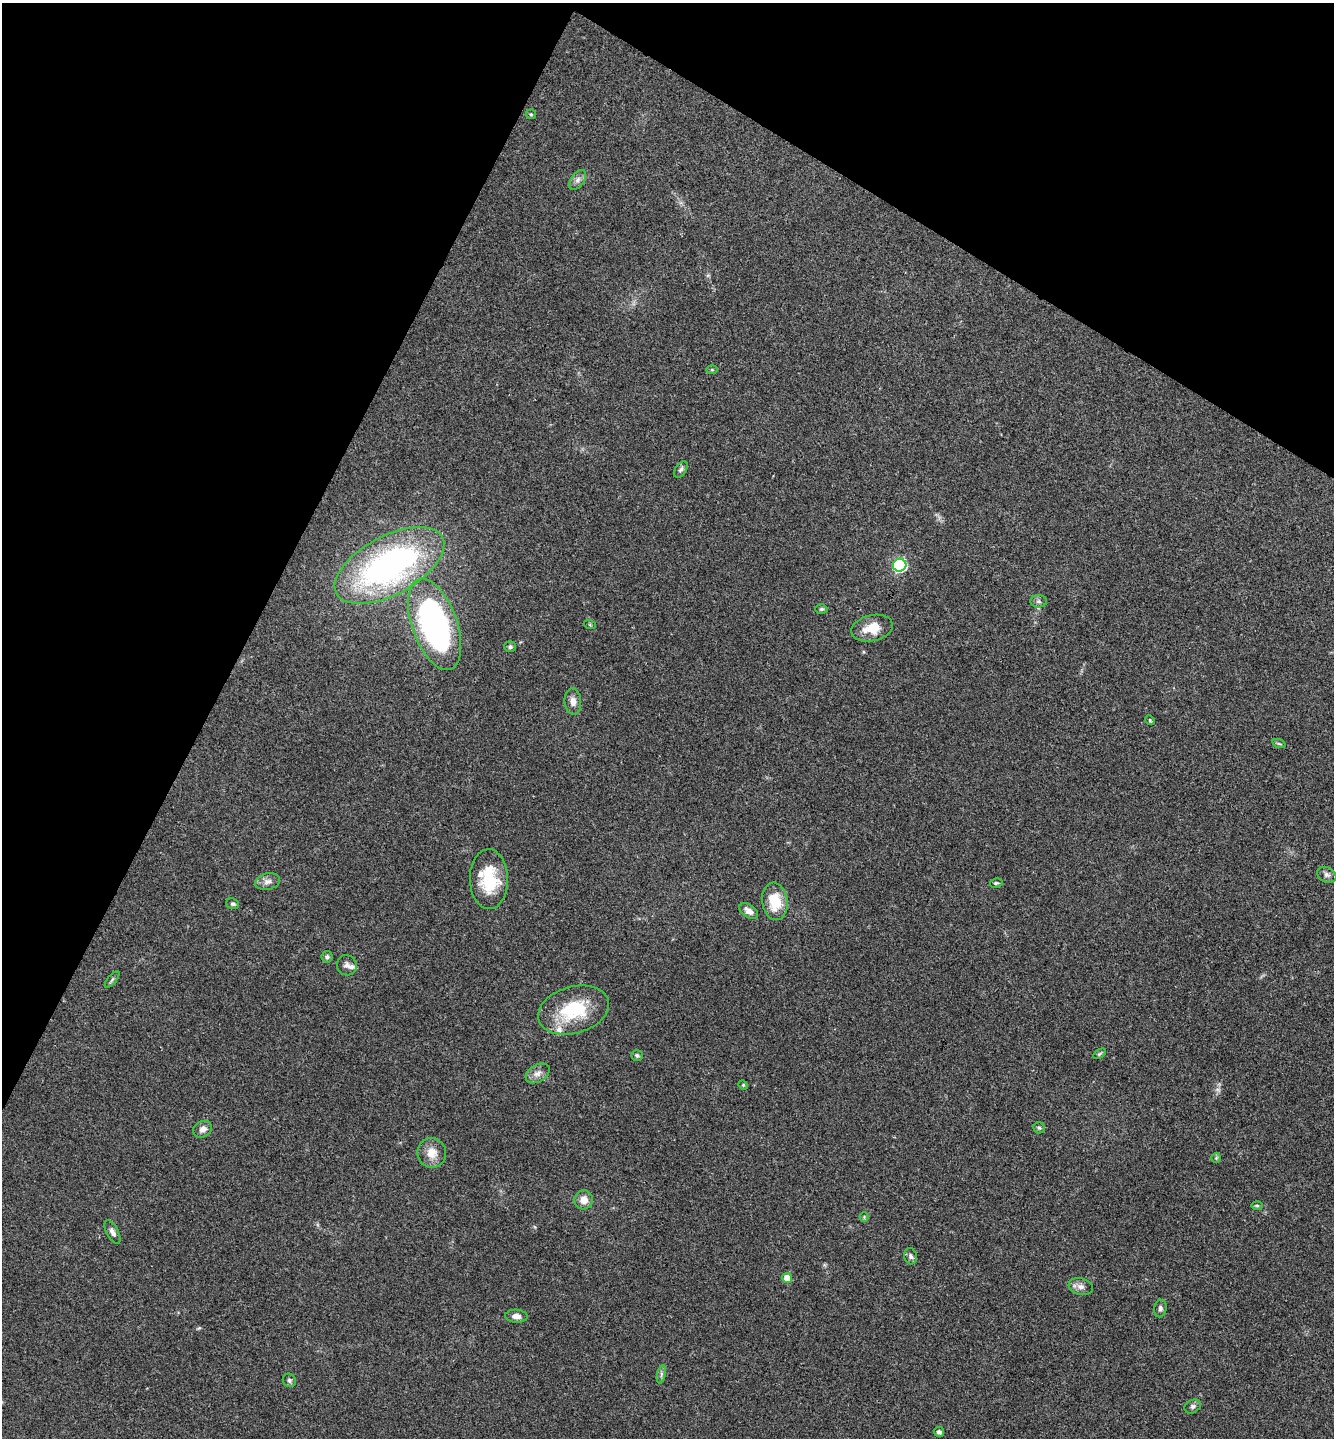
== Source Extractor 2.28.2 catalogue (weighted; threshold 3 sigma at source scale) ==
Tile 2 of 4 x 4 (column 2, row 1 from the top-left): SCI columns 1480-2811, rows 4313-5748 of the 5761 x 5752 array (HDU 1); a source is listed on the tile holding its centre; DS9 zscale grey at full resolution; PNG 1336 x 1440 px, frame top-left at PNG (2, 3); each listed source drawn as its Kron ellipse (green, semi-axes under 4 px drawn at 4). Shown black and unused: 26% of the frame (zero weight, under 3 of 4 exposures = <1% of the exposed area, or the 3 px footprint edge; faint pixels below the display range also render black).
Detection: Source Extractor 2.28.2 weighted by HDU 2 'WHT'; one run over the whole footprint, this tile lists its part. Background 0.0754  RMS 0.0059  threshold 0.0265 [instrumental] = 3 sigma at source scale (4.5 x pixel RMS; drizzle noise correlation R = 1.50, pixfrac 1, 0.05/0.05 arcsec/px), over >= 5 px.
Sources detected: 49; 2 inside a brighter listed object's ellipse — not listed separately; the other 47 listed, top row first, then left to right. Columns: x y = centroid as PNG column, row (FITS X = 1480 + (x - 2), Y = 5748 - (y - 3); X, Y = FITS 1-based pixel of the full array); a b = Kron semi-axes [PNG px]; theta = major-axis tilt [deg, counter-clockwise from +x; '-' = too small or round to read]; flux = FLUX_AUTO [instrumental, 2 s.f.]
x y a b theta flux
531 114 5 5 - 0.71
578 180 11 6 54 2.5
712 370 5 3 - 0.62
681 469 9 5 54 1.5
389 565 60 29 28 170
900 565 7 6 - 99
1039 601 8 6 -2 1.5
821 609 6 5 - 0.99
435 624 48 22 -70 170
590 625 6 4 -19 0.62
872 628 21 13 13 12
510 647 6 5 - 1.4
573 701 13 8 -85 4
1150 720 5 4 - 0.69
1279 744 7 4 -19 0.89
1327 875 10 7 -27 2.2
489 879 30 19 -89 26
268 882 12 8 12 3.1
996 883 6 4 12 0.86
775 901 19 12 -82 16
233 904 6 5 - 1.1
749 911 10 6 -35 3.9
327 957 6 5 - 1.3
347 965 10 10 - 3.2
112 979 10 3 50 1
573 1010 36 23 16 34
1099 1054 7 4 32 0.83
637 1055 6 5 - 1.2
538 1073 13 8 32 3.7
743 1085 5 4 - 0.67
1039 1128 6 5 - 1
203 1129 10 7 30 3.3
432 1153 15 14 - 7.7
1216 1158 5 5 - 0.83
584 1200 9 9 - 5.2
1257 1205 6 4 -1 0.78
864 1217 4 4 - 0.55
112 1232 13 6 -62 2.4
911 1256 8 6 -73 1.7
787 1278 5 5 - 7.9
1081 1286 12 8 -17 3
1160 1308 9 6 79 1.8
516 1316 11 6 -2 3.1
661 1374 9 4 77 1.3
289 1380 7 6 - 1.3
1193 1406 8 6 31 1.6
939 1432 5 5 - 1.7